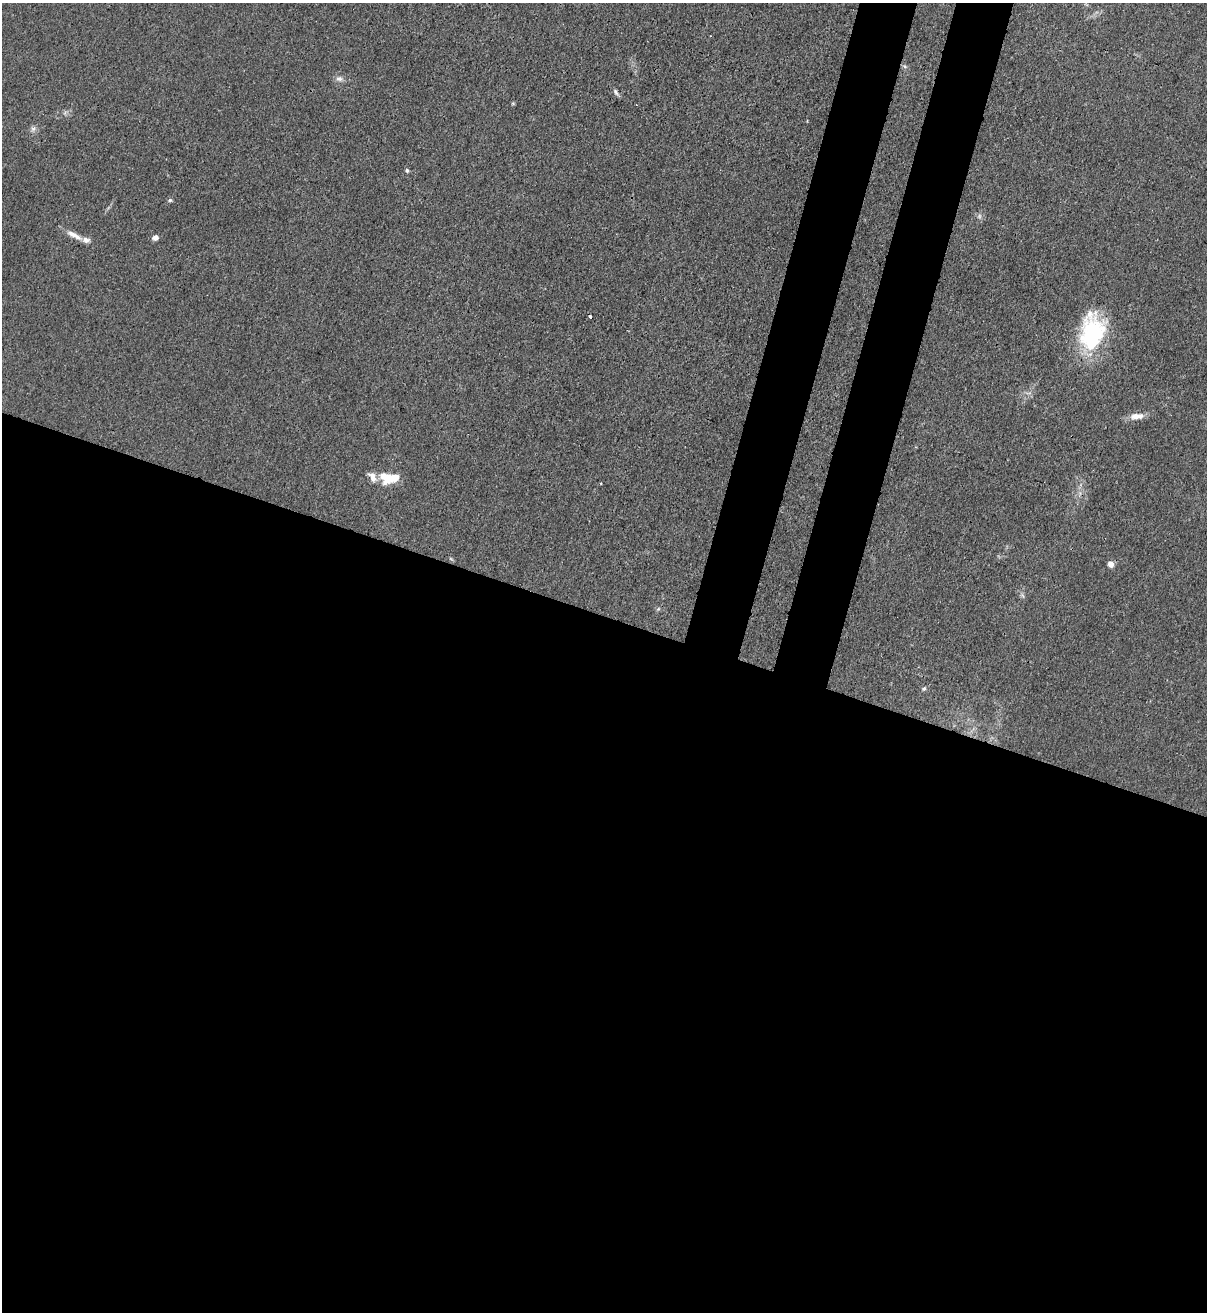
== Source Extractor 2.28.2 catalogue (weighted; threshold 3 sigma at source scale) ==
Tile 14 of 4 x 4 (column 2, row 4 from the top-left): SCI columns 1429-2633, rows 36-1345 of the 5387 x 5310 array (HDU 1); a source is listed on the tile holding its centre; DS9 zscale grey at full resolution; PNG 1209 x 1314 px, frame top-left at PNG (2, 3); no overlay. Shown black and unused: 58% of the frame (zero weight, under 3 of 4 exposures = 7% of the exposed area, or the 3 px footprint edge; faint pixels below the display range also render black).
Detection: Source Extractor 2.28.2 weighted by HDU 2 'WHT'; one run over the whole footprint, this tile lists its part. Background 0.0294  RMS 0.0029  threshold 0.0133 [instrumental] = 3 sigma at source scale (4.5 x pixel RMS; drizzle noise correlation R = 1.50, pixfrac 1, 0.05/0.05 arcsec/px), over >= 5 px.
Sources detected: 23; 2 too faint to see at this stretch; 1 cosmic-ray / hot-pixel residue — not listed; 2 inside a brighter listed object's ellipse — not listed separately; the other 18 listed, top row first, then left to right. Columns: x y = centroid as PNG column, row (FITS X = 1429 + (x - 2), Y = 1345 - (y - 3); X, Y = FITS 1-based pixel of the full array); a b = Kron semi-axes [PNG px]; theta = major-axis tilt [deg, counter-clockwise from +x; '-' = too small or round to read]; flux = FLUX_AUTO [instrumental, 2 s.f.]
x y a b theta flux
905 67 6 4 -20 0.53
339 79 11 7 -11 1.3
615 92 9 5 -57 0.83
513 103 6 4 -1 0.33
33 129 8 6 61 1
407 170 5 5 - 0.55
170 200 6 5 - 0.53
74 235 24 7 -27 3
155 238 6 5 - 1.5
1092 332 43 28 80 29
1137 416 18 8 6 3.1
372 477 14 8 -59 2.3
393 477 16 12 12 4.9
451 559 6 4 -19 0.39
1111 564 6 5 - 2.3
1022 595 7 4 -71 0.6
658 609 6 4 45 0.46
924 689 7 5 36 0.6